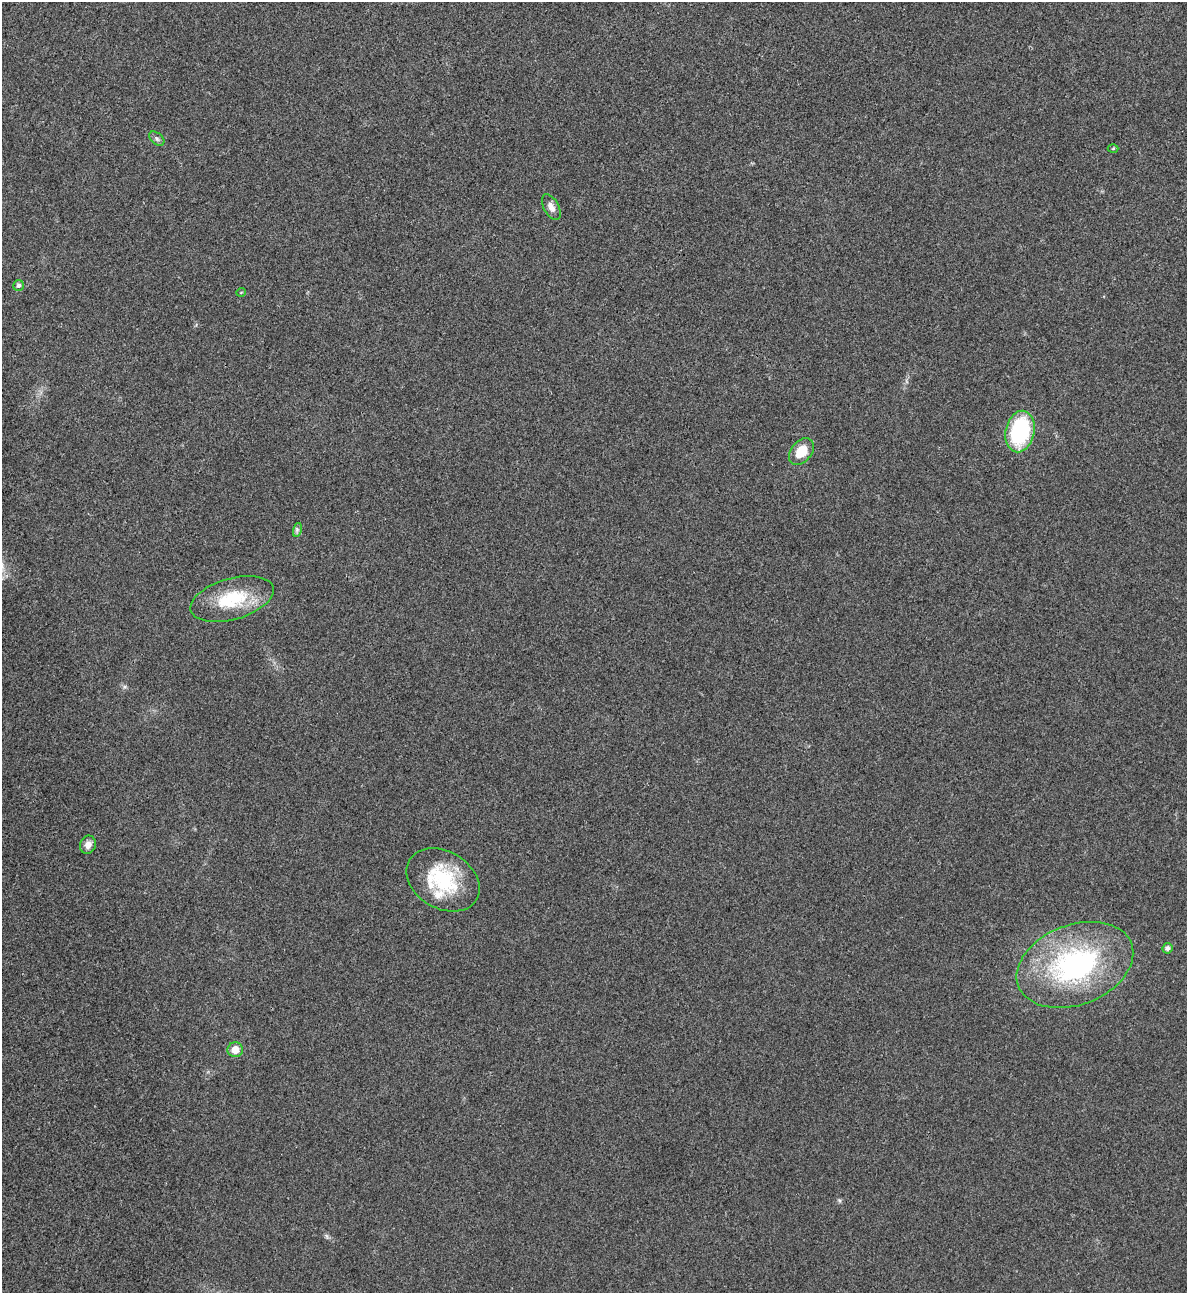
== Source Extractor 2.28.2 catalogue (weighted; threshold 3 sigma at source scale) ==
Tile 11 of 4 x 4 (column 3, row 3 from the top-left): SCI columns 2636-3820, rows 1293-2583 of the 5151 x 5169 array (HDU 1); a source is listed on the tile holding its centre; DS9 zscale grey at full resolution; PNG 1189 x 1295 px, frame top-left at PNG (2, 2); each listed source drawn as its Kron ellipse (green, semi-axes under 4 px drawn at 4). Shown black and unused: <1% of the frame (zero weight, under 3 of 4 exposures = <1% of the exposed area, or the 3 px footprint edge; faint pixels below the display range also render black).
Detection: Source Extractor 2.28.2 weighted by HDU 2 'WHT'; one run over the whole footprint, this tile lists its part. Background 0.031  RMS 0.0046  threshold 0.0208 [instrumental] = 3 sigma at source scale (4.5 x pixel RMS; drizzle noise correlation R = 1.50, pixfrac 1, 0.05/0.05 arcsec/px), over >= 5 px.
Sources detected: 15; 1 inside a brighter listed object's ellipse — not listed separately; the other 14 listed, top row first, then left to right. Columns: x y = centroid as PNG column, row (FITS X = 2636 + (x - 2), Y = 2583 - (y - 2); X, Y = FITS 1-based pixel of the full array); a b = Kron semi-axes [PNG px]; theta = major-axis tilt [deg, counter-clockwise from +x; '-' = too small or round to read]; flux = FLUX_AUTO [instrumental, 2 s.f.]
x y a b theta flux
157 139 9 5 -42 1.3
1113 149 5 3 - 0.44
551 207 14 7 -62 3.1
18 286 5 5 - 1.4
241 292 4 3 - 0.33
1020 431 21 14 78 43
801 451 15 10 49 9.9
297 530 7 4 73 0.97
232 599 43 20 16 23
88 845 9 7 71 2.8
443 880 39 28 -31 32
1167 948 5 5 - 1.4
1075 965 60 40 21 90
235 1050 7 7 - 5.1